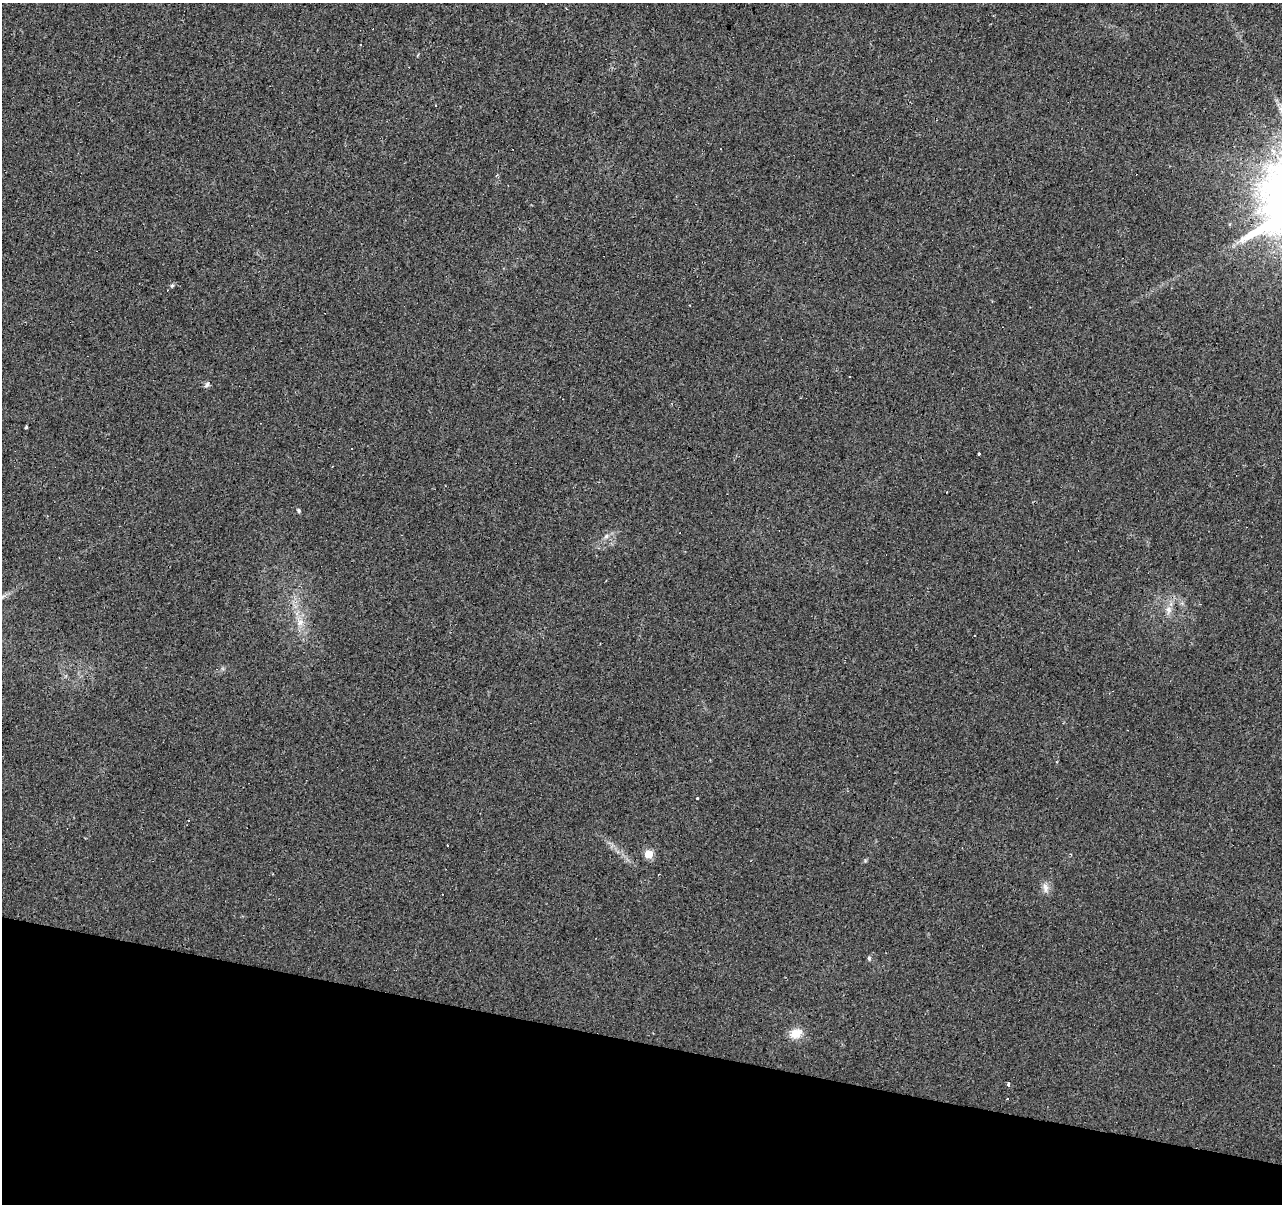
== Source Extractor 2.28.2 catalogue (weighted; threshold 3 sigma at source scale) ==
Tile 15 of 4 x 4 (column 3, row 4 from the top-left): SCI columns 2565-3844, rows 280-1481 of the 5124 x 5307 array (HDU 1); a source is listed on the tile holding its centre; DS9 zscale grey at full resolution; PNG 1284 x 1206 px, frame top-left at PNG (2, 3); no overlay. Shown black and unused: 14% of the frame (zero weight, under 2 of 3 exposures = <1% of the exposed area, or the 3 px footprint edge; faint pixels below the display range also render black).
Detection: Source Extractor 2.28.2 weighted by HDU 2 'WHT'; one run over the whole footprint, this tile lists its part. Background 0.033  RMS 0.0074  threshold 0.0335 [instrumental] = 3 sigma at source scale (4.5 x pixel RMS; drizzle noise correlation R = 1.50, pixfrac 1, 0.0396/0.0396 arcsec/px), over >= 5 px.
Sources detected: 30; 13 cosmic-ray / hot-pixel residue — not listed; the other 17 listed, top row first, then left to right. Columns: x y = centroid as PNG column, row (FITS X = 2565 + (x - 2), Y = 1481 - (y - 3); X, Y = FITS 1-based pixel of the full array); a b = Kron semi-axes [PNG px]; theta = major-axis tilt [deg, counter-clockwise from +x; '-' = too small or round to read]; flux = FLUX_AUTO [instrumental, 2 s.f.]
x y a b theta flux
172 286 5 5 - 1
849 376 3 2 - 0.67
207 385 8 6 51 1.9
26 427 3 3 - 2.2
979 454 3 3 - 1.9
332 467 3 2 - 0.39
299 510 5 4 - 1.1
606 536 7 5 24 2.1
1169 610 10 8 -80 4.2
300 623 11 7 45 4.6
697 798 3 2 - 3.7
649 854 5 5 - 26
1071 854 3 3 - 0.58
1045 888 14 7 -82 4.1
869 958 6 4 -80 1.3
796 1033 18 11 29 9
1008 1085 3 3 - 5.7